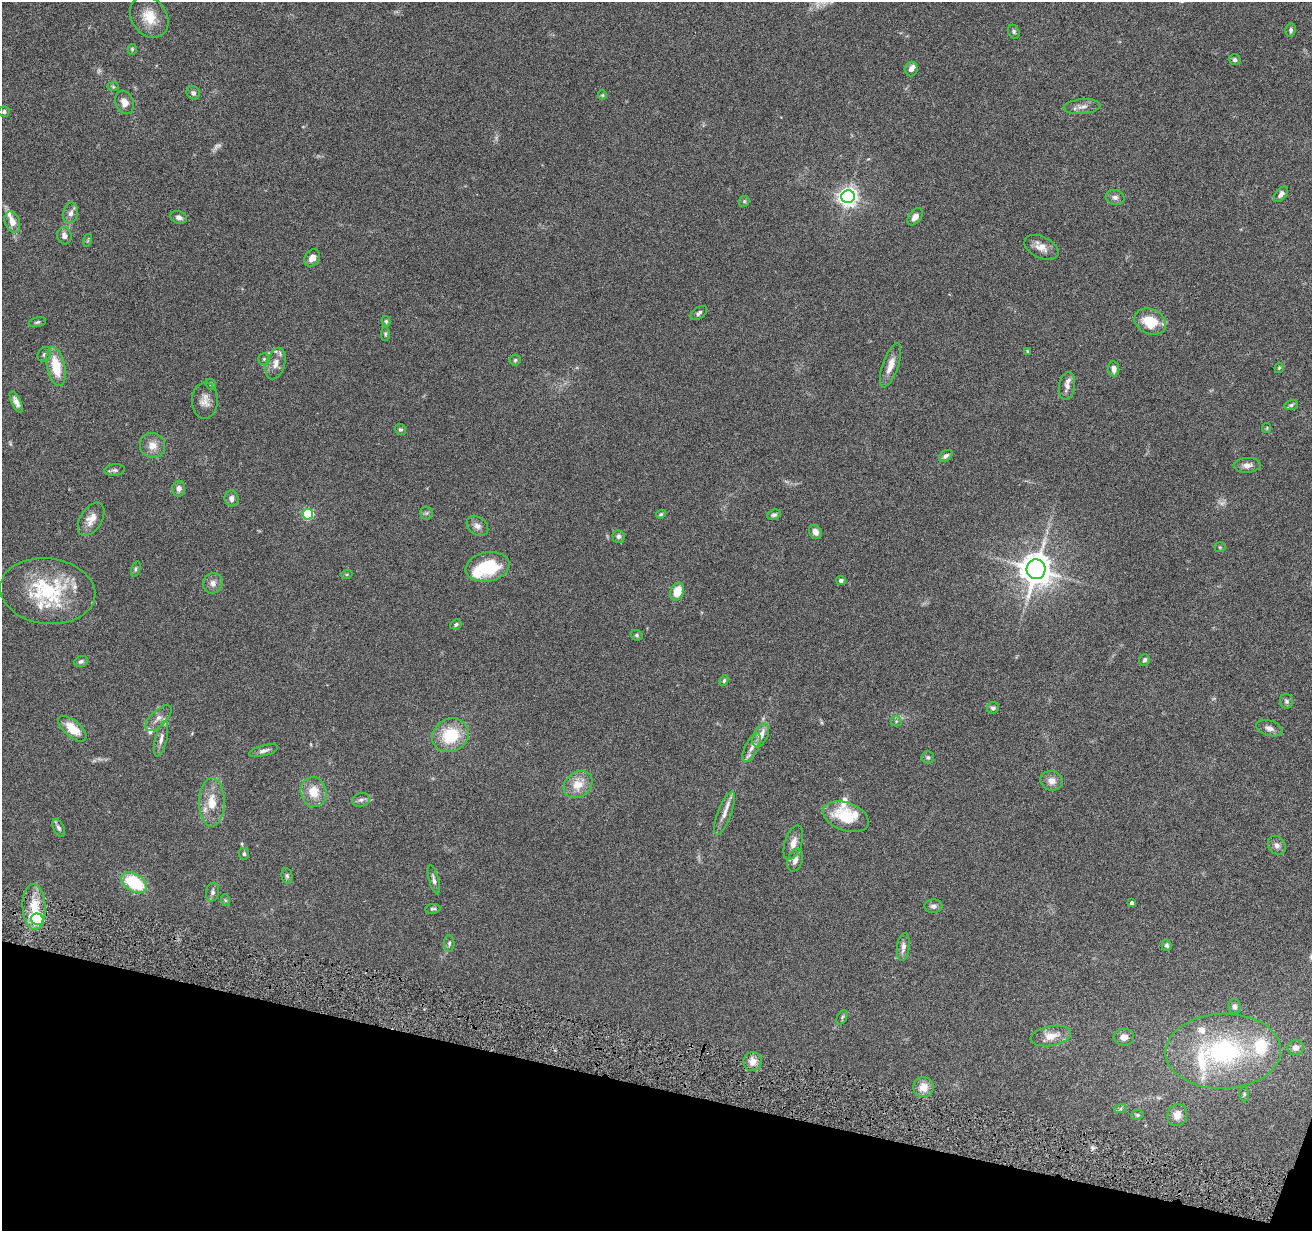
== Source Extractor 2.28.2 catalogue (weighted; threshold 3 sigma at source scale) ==
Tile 15 of 4 x 4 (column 3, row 4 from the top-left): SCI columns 2625-3934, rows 255-1483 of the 5245 x 5297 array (HDU 1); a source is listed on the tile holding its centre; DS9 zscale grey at full resolution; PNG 1314 x 1233 px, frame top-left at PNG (2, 2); each listed source drawn as its Kron ellipse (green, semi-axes under 4 px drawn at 4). Shown black and unused: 12% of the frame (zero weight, under 4 of 8 exposures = <1% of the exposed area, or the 3 px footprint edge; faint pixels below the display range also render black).
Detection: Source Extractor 2.28.2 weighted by HDU 2 'WHT'; one run over the whole footprint, this tile lists its part. Background 0.0769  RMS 0.0044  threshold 0.0181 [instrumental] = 3 sigma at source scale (4.09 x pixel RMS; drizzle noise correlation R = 1.36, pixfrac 0.8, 0.05/0.05 arcsec/px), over >= 5 px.
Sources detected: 140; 4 too faint to see at this stretch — neither listed nor drawn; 14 inside a brighter listed object's ellipse — not listed separately; the other 122 listed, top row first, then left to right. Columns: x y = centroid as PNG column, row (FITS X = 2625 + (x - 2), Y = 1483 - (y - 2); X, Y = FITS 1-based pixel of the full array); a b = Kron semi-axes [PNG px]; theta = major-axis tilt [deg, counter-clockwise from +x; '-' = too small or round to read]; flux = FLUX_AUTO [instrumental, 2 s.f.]
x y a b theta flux
149 17 22 17 -55 8.4
1291 30 6 5 - 0.93
1014 32 7 5 -61 0.78
132 49 5 4 - 0.59
1235 60 6 5 - 0.9
911 69 7 6 - 1.6
113 87 6 4 -2 0.49
193 93 7 6 - 1.1
602 95 5 4 - 0.44
124 102 12 9 -68 3.2
1082 107 18 7 5 2.6
4 112 6 5 - 0.89
1281 194 9 5 52 1.6
848 197 6 6 - 220
1115 197 9 7 -14 1.5
744 201 6 5 - 0.56
71 213 11 7 78 2
179 217 8 6 -20 1.6
915 217 10 6 53 2.3
12 222 11 7 -71 3.5
64 236 9 7 -75 1.7
88 240 6 4 72 0.51
1041 247 18 10 -26 3.9
312 258 9 7 54 2.9
699 313 9 5 36 1.2
386 321 5 4 - 0.65
37 322 9 5 13 0.78
1150 322 16 12 -23 11
385 334 7 4 90 0.63
1027 351 4 4 - 0.39
44 354 8 6 58 1.1
264 359 6 6 - 0.76
515 360 5 5 - 0.7
276 364 16 9 73 3.6
891 365 23 7 70 4.2
56 367 20 9 -78 11
1279 368 5 4 - 0.55
1114 369 7 5 -82 2.4
211 384 6 5 - 0.54
1067 386 14 8 82 2.5
205 401 18 13 88 3.6
16 402 11 4 -64 1.9
1291 405 7 4 12 0.75
1267 428 5 4 - 0.42
400 429 6 5 - 0.8
152 445 13 12 - 4
946 456 7 5 36 1.2
1247 465 13 7 2 2.1
115 470 10 5 4 1
179 489 8 6 86 1.7
231 498 8 7 - 1.7
426 513 6 6 - 0.78
308 514 5 5 - 32
661 514 5 4 - 0.53
774 515 7 5 17 0.84
91 519 18 11 59 4.1
477 526 12 8 -39 2.1
815 532 7 6 - 2.3
618 536 6 6 - 1.2
1220 547 5 5 - 0.47
488 567 22 14 10 20
136 569 8 4 73 0.7
1036 569 10 9 - 730
347 574 6 3 18 0.43
841 581 4 4 - 1.5
213 583 10 9 - 2.4
48 591 48 33 -6 32
677 592 9 6 67 7.3
456 624 6 5 - 0.73
636 635 6 5 - 0.67
1145 660 6 5 - 0.87
81 661 7 5 23 1
724 681 5 4 - 0.63
1287 701 7 6 - 1.1
993 708 6 5 - 0.92
158 718 17 7 43 2.4
896 721 5 5 - 0.57
1269 728 14 7 -17 2.1
72 729 17 8 -41 7.6
451 735 19 16 25 16
761 735 12 7 64 4.5
161 739 18 6 76 2.3
752 748 15 6 63 2.6
264 751 15 5 15 1.7
928 757 6 6 - 0.73
1052 781 11 9 -17 3
578 785 16 12 39 6.5
313 792 15 12 -77 6.9
361 800 9 6 11 1.2
212 802 24 13 90 7.9
725 813 23 7 69 3.5
846 817 24 14 -20 14
59 828 9 5 -65 1.1
793 843 18 8 72 3.4
1277 845 10 8 -51 1.8
244 854 6 5 - 0.81
795 860 11 7 72 2.2
287 876 8 5 -79 0.85
434 880 15 5 -75 1.5
134 883 14 8 -32 21
212 892 9 6 80 1.2
225 900 6 4 -71 0.49
1132 903 4 4 - 1.5
933 906 9 7 3 1.5
34 907 23 11 -87 9.6
433 909 7 5 6 0.77
37 919 6 5 - 40
449 943 8 5 -87 0.86
1167 945 5 5 - 0.83
903 947 14 6 83 2
1235 1007 7 6 - 1.4
842 1017 8 5 65 0.71
1051 1036 20 10 10 5.7
1124 1037 10 8 4 2.5
1296 1048 8 7 - 2.3
1223 1051 58 37 2 64
753 1061 9 9 - 3.4
923 1087 10 10 - 4.7
1244 1094 7 5 -89 0.73
1120 1109 6 4 18 0.64
1137 1115 6 5 - 0.67
1177 1115 11 9 71 3.7
Overlapping masked pixels (flux is a lower limit): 1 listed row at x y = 37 919